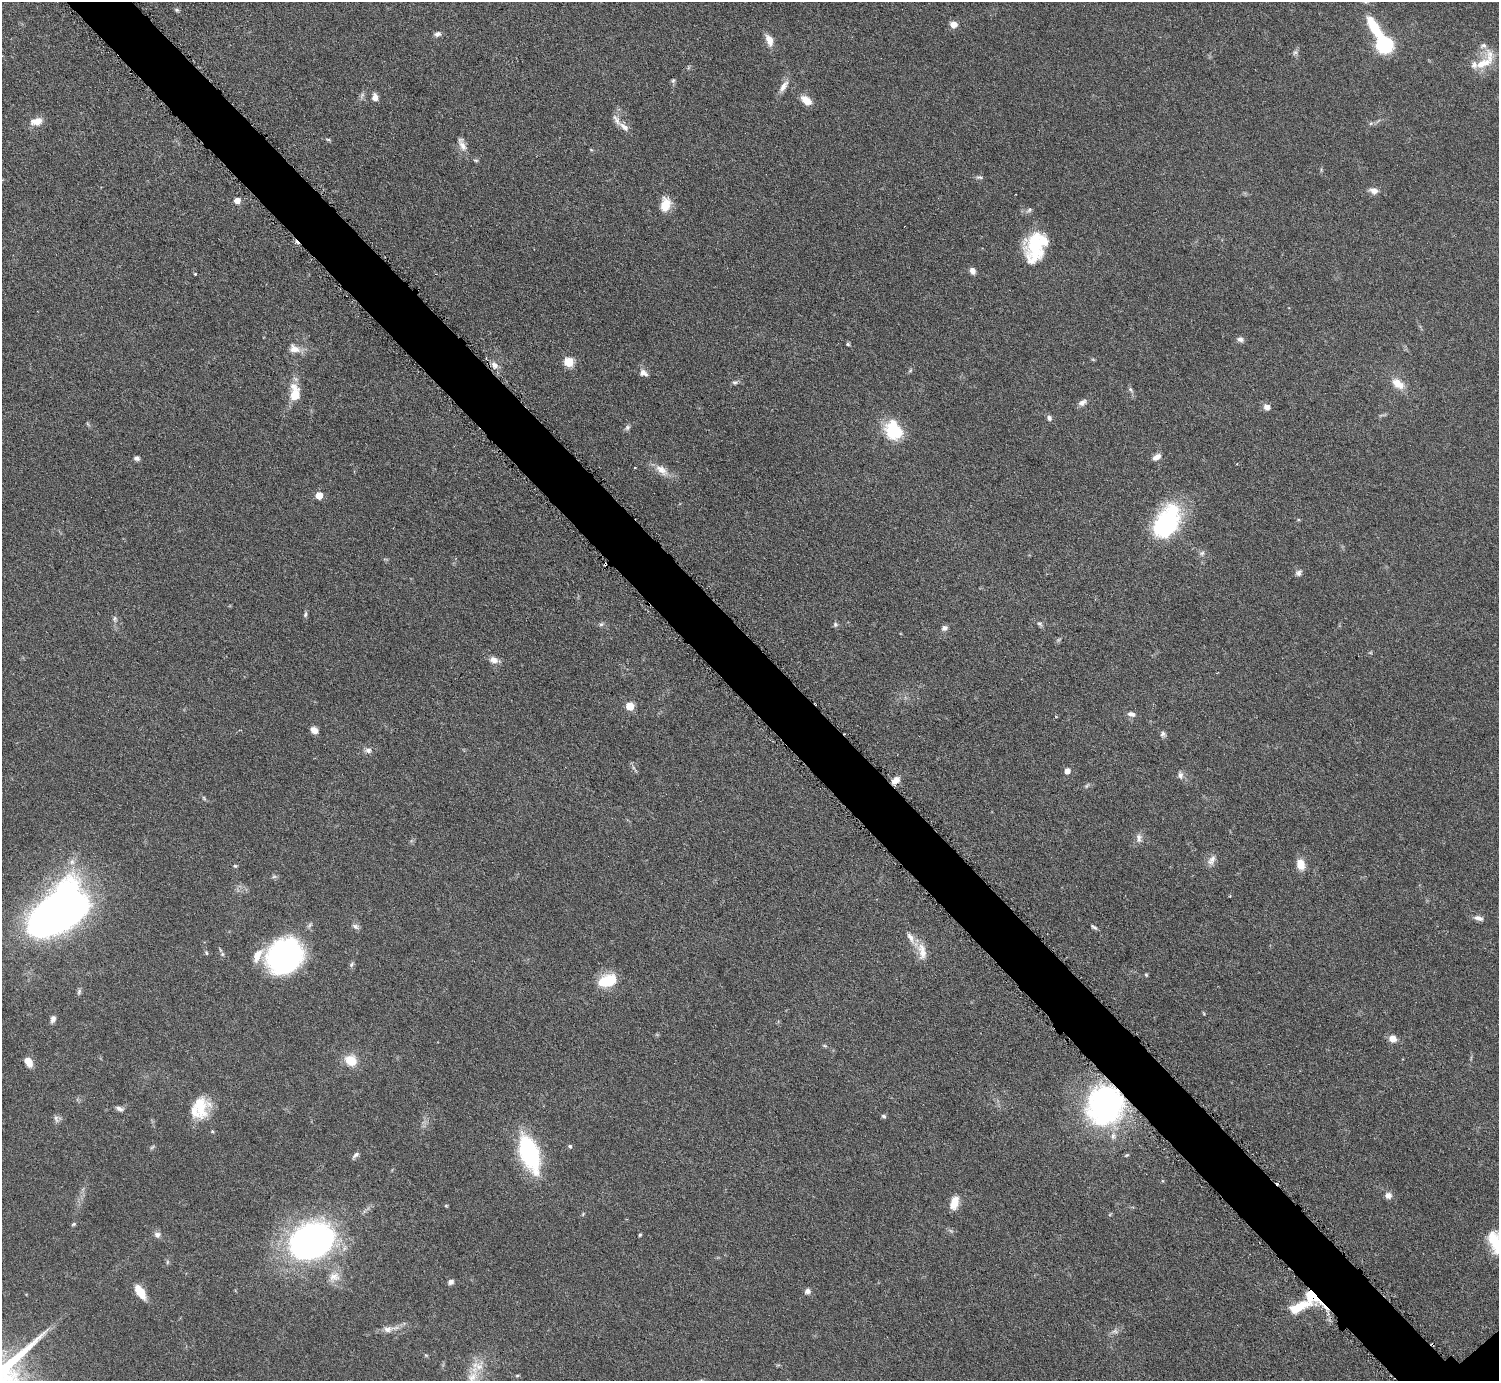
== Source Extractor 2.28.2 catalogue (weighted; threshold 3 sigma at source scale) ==
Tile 11 of 4 x 4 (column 3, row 3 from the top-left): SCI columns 3001-4497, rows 1547-2925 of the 5999 x 5997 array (HDU 1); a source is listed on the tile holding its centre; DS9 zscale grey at full resolution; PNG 1501 x 1383 px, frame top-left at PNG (2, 2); no overlay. Shown black and unused: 4% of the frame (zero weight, under 3 of 6 exposures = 1% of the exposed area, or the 3 px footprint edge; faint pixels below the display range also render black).
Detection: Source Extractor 2.28.2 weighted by HDU 2 'WHT'; one run over the whole footprint, this tile lists its part. Background 0.0815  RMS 0.0036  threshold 0.0147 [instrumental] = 3 sigma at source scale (4.09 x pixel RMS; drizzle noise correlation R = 1.36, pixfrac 0.8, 0.05/0.05 arcsec/px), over >= 5 px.
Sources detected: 130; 2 too faint to see at this stretch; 5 inside a brighter object's white glare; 4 cosmic-ray / hot-pixel residue — not listed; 10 inside a brighter listed object's ellipse — not listed separately; the other 109 listed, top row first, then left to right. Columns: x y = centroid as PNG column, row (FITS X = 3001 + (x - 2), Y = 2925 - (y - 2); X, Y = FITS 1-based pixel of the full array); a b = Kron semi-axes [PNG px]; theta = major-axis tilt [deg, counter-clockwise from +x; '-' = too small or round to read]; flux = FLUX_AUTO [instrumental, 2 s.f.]
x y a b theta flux
177 10 6 5 - 0.52
953 24 7 7 - 2.5
438 34 8 6 11 1.2
769 40 12 7 -68 3.3
1384 45 10 9 - 34
1295 52 8 5 53 0.83
1485 61 34 14 46 7.9
673 80 7 5 68 0.59
783 86 18 7 57 2.5
375 97 9 7 -89 1.9
806 100 14 8 -38 3.5
37 121 15 9 10 3.7
624 126 17 9 -50 2.6
328 139 6 4 -2 0.42
462 144 21 7 -67 2.4
980 177 11 3 -9 0.66
1374 191 10 8 -12 2
237 200 5 5 - 3.3
665 205 14 9 82 6.4
1029 210 8 5 33 0.81
1034 244 31 22 87 17
972 271 8 6 -60 1.6
1240 339 9 6 -9 1.1
848 344 5 4 - 0.47
294 349 16 11 -20 3.4
569 362 5 5 - 18
495 365 8 6 -42 2
643 373 10 7 -25 2
735 382 7 5 -1 0.72
1398 384 18 10 -39 4.5
1131 390 7 4 -54 0.66
295 395 16 12 62 5.2
1082 403 12 7 33 1.5
1267 407 7 6 - 2.1
1049 418 7 6 - 0.99
627 427 8 6 52 0.85
894 430 23 19 -35 13
1157 457 11 6 32 1.9
137 458 6 5 - 1
661 470 20 10 -39 3.8
319 496 5 5 - 5.8
1165 525 36 25 57 33
1298 573 8 8 - 1.1
305 615 8 5 83 0.64
114 619 9 5 -87 0.88
601 624 6 5 - 0.66
836 624 7 5 -73 0.67
1040 624 8 5 -17 0.73
944 628 7 6 - 1.2
494 660 12 8 -22 2.1
630 706 5 5 - 8.1
1132 714 10 6 -16 1.5
314 730 8 7 - 2
1163 734 8 6 79 0.89
368 750 8 6 -11 1.3
1067 771 5 5 - 2.5
1180 775 10 7 -86 1.3
896 780 11 7 44 2.3
204 798 7 4 -54 0.51
1139 838 13 7 -85 1.6
1212 860 15 8 63 2
72 862 9 8 - 1.5
1300 864 14 10 -76 3.5
235 866 5 4 - 0.4
55 915 53 30 42 220
1478 918 12 6 -16 1.5
355 926 11 6 -32 1.1
1094 927 9 3 -21 0.63
910 937 17 8 -61 2.5
922 951 26 11 -81 4.4
206 953 5 4 - 0.43
285 956 34 29 38 67
351 965 8 4 60 0.67
1146 974 5 4 - 0.38
609 981 17 14 48 9.9
79 991 9 5 65 0.77
53 1019 9 6 75 1.3
1393 1038 8 7 - 3
825 1046 6 3 -18 0.44
351 1060 14 11 -25 6.1
28 1062 9 6 -58 3.8
1105 1105 42 37 74 77
200 1106 31 21 -82 11
119 1109 10 5 -22 1.2
883 1116 6 4 -31 0.63
56 1119 11 6 -79 1
570 1146 5 5 - 0.63
152 1147 8 4 37 0.51
530 1154 31 15 -71 45
356 1155 10 5 42 0.98
1127 1155 5 4 - 0.4
1388 1195 8 8 - 1.7
954 1203 15 9 72 4.5
446 1206 5 3 - 0.3
73 1224 6 5 - 0.45
157 1235 8 7 - 1.4
640 1235 4 3 - 0.4
311 1241 36 26 23 160
1497 1243 28 18 -65 13
334 1277 17 11 22 3.6
451 1282 7 6 - 1.2
807 1291 7 6 - 1.2
140 1292 15 7 -57 6.3
1298 1307 31 11 24 11
388 1329 13 8 8 2.2
1115 1331 9 6 5 1.1
426 1355 5 5 - 0.39
517 1376 5 3 - 0.38
472 1377 16 12 70 4.9
Overlapping masked pixels (flux is a lower limit): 1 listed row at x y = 1105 1105
Isophote crosses this tile's border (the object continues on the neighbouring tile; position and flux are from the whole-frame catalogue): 2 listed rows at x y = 1497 1243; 472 1377